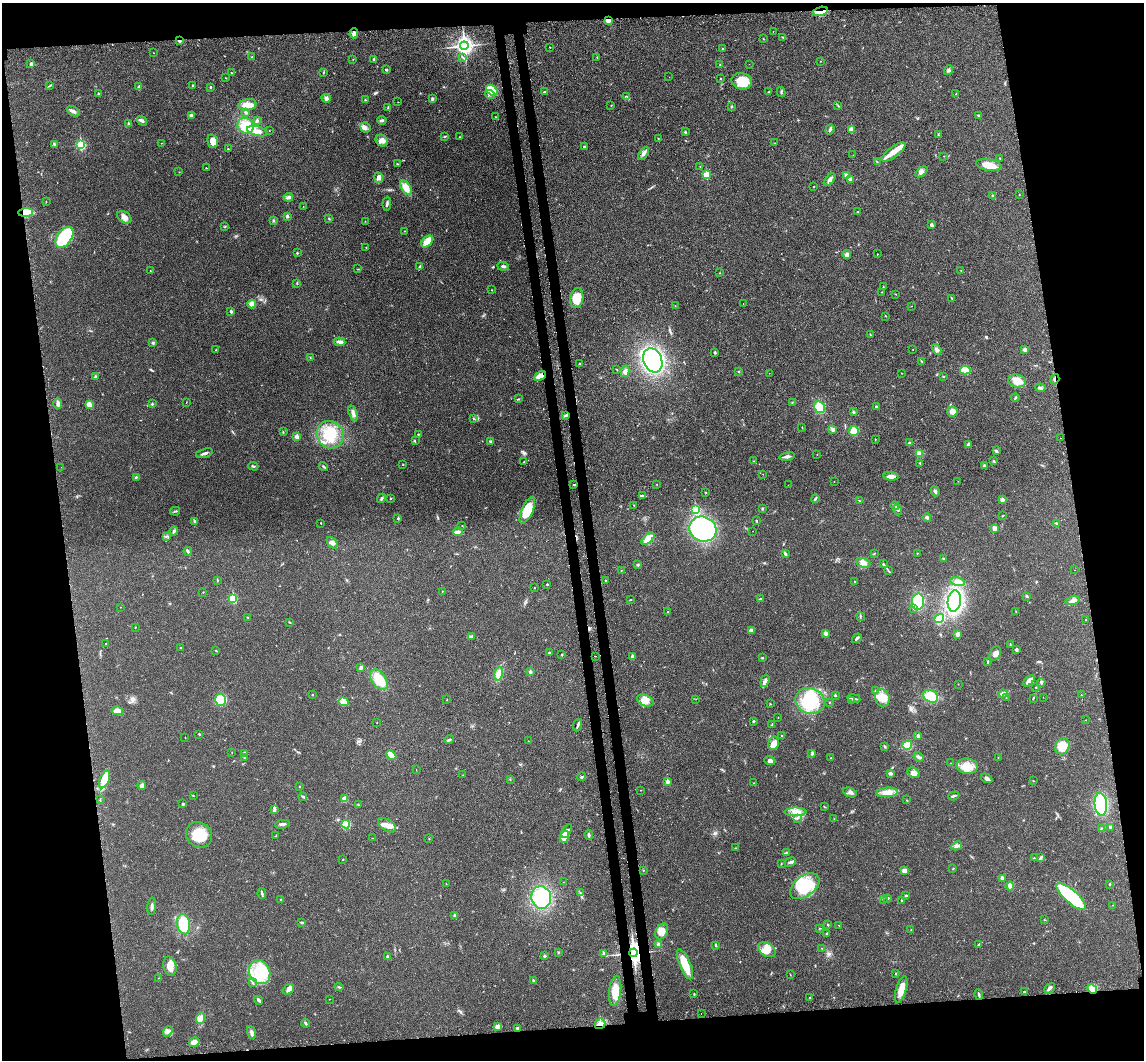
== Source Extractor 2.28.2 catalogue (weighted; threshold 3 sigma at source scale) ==
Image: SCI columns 84-4651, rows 208-4438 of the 4736 x 4749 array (HDU 1 of 3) = the unmasked area's bounding box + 8 px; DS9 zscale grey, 4 x 4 block average (1 PNG px = mean of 4 x 4 image px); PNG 1146 x 1062 px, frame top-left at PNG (2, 3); each listed source drawn as its Kron ellipse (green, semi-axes under 4 px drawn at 4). Shown black and unused: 18% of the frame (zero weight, under 3 of 4 exposures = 8% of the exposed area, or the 3 px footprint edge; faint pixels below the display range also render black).
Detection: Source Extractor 2.28.2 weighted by HDU 2 'WHT'. Background 0.0214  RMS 0.0035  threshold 0.0155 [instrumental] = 3 sigma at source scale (4.5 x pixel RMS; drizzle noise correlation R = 1.50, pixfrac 1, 0.05/0.05 arcsec/px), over >= 5 px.
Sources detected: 498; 3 inside a brighter object's white glare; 5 cosmic-ray / hot-pixel residue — neither listed nor drawn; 4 coinciding with a brighter row at this scale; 16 inside a brighter listed object's ellipse — not listed separately; the other 470 listed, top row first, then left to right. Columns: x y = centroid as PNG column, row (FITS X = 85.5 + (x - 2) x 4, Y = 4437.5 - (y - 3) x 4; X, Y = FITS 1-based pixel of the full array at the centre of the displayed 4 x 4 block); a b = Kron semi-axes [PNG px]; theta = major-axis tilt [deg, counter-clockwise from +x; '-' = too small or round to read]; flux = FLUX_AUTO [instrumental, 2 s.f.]
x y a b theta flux
820 11 7 3 13 9.3
608 20 3 3 - 8
773 31 2 2 - 0.41
354 33 5 3 - 6.9
783 37 3 2 - 1.6
764 39 2 2 - 0.87
179 40 3 2 - 3.2
464 46 4 3 - 770
550 47 2 2 - 1
722 49 2 2 - 1.1
153 53 2 2 - 0.42
252 57 2 2 - 1
463 57 3 2 - 1.4
597 57 2 2 - 0.87
353 59 2 2 - 0.45
374 59 3 2 - 3.8
821 61 2 2 - 0.56
31 64 3 3 - 3.8
720 64 2 2 - 1.3
749 64 2 2 - 0.41
386 70 4 2 - 2.4
949 70 5 3 - 3.6
323 72 3 2 - 1
231 73 2 2 - 0.73
669 77 2 2 - 0.52
226 78 2 2 - 0.58
720 78 2 2 - 0.89
742 81 10 8 -15 39
193 85 2 2 - 1.4
49 86 2 2 - 1.1
139 87 3 2 - 1.9
210 87 3 2 - 2
492 90 6 4 -34 47
544 92 3 2 - 2.1
769 92 3 2 - 1.4
781 92 5 2 - 2
98 94 2 2 - 3.7
490 94 5 3 - 6.3
956 94 3 2 - 1.5
626 96 3 2 - 1.1
326 98 5 3 - 4
432 99 3 3 - 2.6
365 100 3 2 - 1.5
398 102 2 2 - 0.47
248 105 9 5 9 14
611 105 2 2 - 0.9
838 105 3 2 - 0.98
732 106 3 2 - 1.5
388 108 2 2 - 1.3
73 111 7 3 -33 6.5
246 112 4 3 - 3.8
191 115 3 3 - 4.4
978 115 3 2 - 1.2
496 117 2 2 - 0.86
257 120 3 2 - 3
382 120 4 3 - 3.3
142 121 5 3 - 6
128 123 3 2 - 1.2
246 126 8 7 - 47
365 127 5 4 - 7.1
851 129 2 2 - 27
269 130 2 2 - 0.69
830 130 5 2 - 4.7
257 131 11 4 -14 14
685 132 2 2 - 2.3
938 135 3 2 - 1.7
445 136 3 2 - 2
460 137 2 2 - 0.64
658 138 2 2 - 1.1
213 141 7 5 -75 16
382 141 6 5 - 12
161 143 2 2 - 0.52
775 143 2 2 - 0.7
55 144 4 3 - 2.7
81 145 3 2 - 160
584 147 3 3 - 3.5
228 149 2 2 - 0.98
893 152 14 5 36 22
644 153 7 3 59 7.7
853 155 2 2 - 0.5
944 156 2 2 - 0.56
1000 159 2 2 - 1.1
877 162 3 2 - 1.4
397 164 2 2 - 1
989 165 13 5 -9 24
700 167 2 2 - 0.5
206 168 2 2 - 1.7
179 172 2 2 - 0.48
921 172 7 4 37 7.5
706 175 2 2 - 86
846 176 3 3 - 7.6
379 178 5 4 - 11
850 179 4 2 - 3.1
830 180 7 3 50 6.4
814 186 2 2 - 0.81
406 188 8 4 -58 20
1019 194 2 2 - 0.58
993 196 3 2 - 1.7
288 197 4 3 - 4.8
46 201 3 2 - 0.6
387 204 7 2 87 4.1
303 206 2 2 - 0.51
858 211 2 2 - 0.54
25 212 7 4 2 51
287 216 3 2 - 4.2
124 217 8 5 -33 11
329 219 2 2 - 1.7
273 220 3 2 - 1.8
365 221 2 2 - 0.54
932 225 3 2 - 5.7
225 226 2 2 - 0.89
404 231 2 2 - 0.98
64 237 12 7 54 180
427 241 7 4 46 22
366 247 2 2 - 0.59
297 253 2 2 - 1.8
847 254 4 4 - 5
877 254 2 2 - 0.76
503 266 6 2 -6 4.4
420 267 4 2 - 3.2
358 269 2 2 - 0.68
150 271 2 2 - 0.6
961 271 2 2 - 1.1
720 273 2 2 - 0.64
297 283 2 2 - 1.2
883 287 2 2 - 0.75
492 290 2 2 - 0.55
882 292 2 2 - 0.67
896 294 2 2 - 0.79
577 298 10 6 81 37
951 298 3 2 - 1.1
252 304 4 4 - 12
743 304 2 2 - 0.44
675 306 2 2 - 0.89
911 306 2 2 - 0.5
231 311 3 2 - 3.3
886 316 2 2 - 0.67
870 335 2 2 - 0.73
339 342 6 3 -7 6.7
153 343 3 2 - 1.8
937 349 6 4 -58 6.8
216 350 2 2 - 1
913 350 2 2 - 0.59
1025 350 3 2 - 7.7
715 353 3 2 - 1.1
310 357 2 2 - 0.78
653 360 12 9 -69 300
921 361 3 2 - 1.2
579 364 2 2 - 1
617 369 2 2 - 0.9
965 370 5 3 - 39
625 371 6 4 77 6.4
739 371 2 2 - 0.87
769 373 2 2 - 0.39
901 373 2 2 - 0.57
540 376 6 4 26 14
943 376 2 2 - 1.3
95 377 4 2 - 2.5
1055 379 5 2 - 3.5
1017 381 9 6 -8 22
1040 388 5 3 - 3.6
1015 398 4 2 - 2
518 399 2 2 - 0.81
792 402 2 2 - 1.2
58 403 5 2 - 7
186 403 2 2 - 0.57
89 404 3 3 - 16
152 404 2 2 - 4.7
819 407 6 5 - 31
876 407 3 2 - 1.4
952 411 5 5 - 14
854 412 3 2 - 2
353 413 8 3 -72 9.1
566 415 3 2 - 2.6
473 419 2 2 - 1
802 428 2 2 - 1
833 429 3 3 - 3.3
854 431 5 4 - 19
283 432 2 2 - 1.1
418 434 2 2 - 1.8
330 435 14 13 - 58
297 437 3 3 - 7.5
1061 438 2 2 - 0.84
875 439 2 2 - 0.59
415 440 2 2 - 0.85
490 441 3 2 - 2.2
909 443 3 2 - 1.7
968 445 2 2 - 5.6
996 451 3 2 - 4.9
204 453 9 2 17 5.4
919 453 4 4 - 10
817 455 2 2 - 0.82
787 456 8 3 12 5.7
754 461 2 2 - 0.66
994 461 3 2 - 1.3
523 462 2 2 - 0.72
920 463 2 2 - 1.5
403 465 2 2 - 0.91
984 465 3 2 - 2.7
253 466 5 2 - 2.1
324 466 4 2 - 2.7
61 467 2 2 - 0.28
763 474 2 2 - 0.5
891 476 7 4 -6 8.8
136 477 3 2 - 2.4
834 481 2 2 - 0.39
958 481 2 2 - 0.64
657 484 2 2 - 0.68
574 485 3 2 - 1.3
788 485 2 2 - 0.49
935 491 5 2 - 4.3
705 492 2 2 - 0.77
643 496 4 3 - 3.3
381 498 5 2 - 2.9
391 498 2 2 - 1.5
815 499 4 2 - 2.6
1002 500 4 3 - 5.5
860 501 2 2 - 0.94
634 505 2 2 - 1.3
895 506 4 3 - 3.8
762 508 3 2 - 1.7
527 510 14 5 66 48
695 510 2 2 - 130
898 510 6 3 -71 4.1
175 511 5 2 - 2.1
1002 516 2 2 - 0.65
927 517 4 3 - 2.9
398 518 3 2 - 1.7
195 521 4 2 - 3
756 521 2 2 - 1.6
321 523 2 2 - 1.3
1057 523 3 2 - 3.7
462 526 2 2 - 0.58
994 528 4 3 - 7.5
703 529 14 12 -25 260
174 531 4 2 - 2.7
753 531 2 2 - 0.44
458 532 5 3 - 7.2
166 536 3 2 - 1.2
648 539 8 3 41 30
332 543 7 4 -49 8.3
188 551 4 3 - 3.5
874 553 2 2 - 0.71
917 553 2 2 - 0.81
785 554 4 2 - 3.2
943 559 3 2 - 1.6
863 563 7 4 -22 9.4
883 564 2 2 - 0.7
638 565 2 2 - 1.2
1075 570 2 2 - 0.41
621 571 2 2 - 1
888 571 3 2 - 0.9
217 580 2 2 - 2.6
606 580 2 2 - 1.2
855 581 2 2 - 0.96
958 582 8 4 -10 11
547 584 2 2 - 2.9
534 588 2 2 - 0.72
442 591 2 2 - 0.9
203 592 2 2 - 0.7
1027 596 2 2 - 3.6
233 599 2 2 - 110
760 599 3 2 - 1.5
631 600 3 2 - 1
1072 600 7 3 15 6.6
954 601 10 6 82 320
918 602 8 6 86 58
121 607 2 2 - 0.45
913 609 2 2 - 0.94
668 612 2 2 - 1.2
1016 612 2 2 - 0.92
860 616 4 2 - 1.5
247 617 2 2 - 0.74
939 619 5 4 - 64
1086 620 2 2 - 1.1
289 622 3 2 - 0.91
135 627 2 2 - 0.84
751 630 4 2 - 6.7
826 633 2 2 - 20
957 634 3 2 - 5.5
471 636 3 2 - 2.2
857 638 5 2 - 3
106 644 2 2 - 1.5
1010 645 3 2 - 1.6
181 647 2 2 - 1.1
1016 650 2 2 - 4.3
216 651 2 2 - 1
549 653 2 2 - 5.6
995 653 7 5 64 9.6
562 655 2 2 - 1.7
596 656 2 2 - 0.56
632 657 4 3 - 4
762 658 2 2 - 1.5
988 662 4 2 - 1.9
361 668 3 2 - 4.5
530 672 2 2 - 3.6
499 674 7 4 76 16
379 680 11 7 -55 48
765 681 6 2 72 5.5
1029 681 7 3 44 11
1041 682 4 3 - 3
958 684 2 2 - 0.52
1036 687 2 2 - 1.2
875 691 3 2 - 2.2
1003 693 4 3 - 4.4
312 694 2 2 - 1.5
835 695 2 2 - 4.8
1081 695 2 2 - 0.79
931 696 8 6 -27 39
1043 697 2 2 - 0.36
854 698 6 2 -10 3.5
882 698 9 7 -73 21
1006 698 2 2 - 0.83
1033 698 3 2 - 1.4
696 699 2 2 - 0.51
221 700 6 5 - 39
447 700 2 2 - 0.59
645 700 8 5 -25 15
810 701 15 12 -21 94
852 701 2 2 - 0.97
343 702 5 4 - 8
829 702 2 2 - 0.76
770 704 2 2 - 0.53
117 711 6 3 -12 19
778 717 2 2 - 0.72
1086 720 2 2 - 0.53
754 721 3 2 - 2.4
377 723 2 2 - 0.45
578 725 6 2 71 4.9
772 725 2 2 - 5.1
199 734 2 2 - 1.8
782 735 2 2 - 1.8
918 736 2 2 - 7.1
185 737 2 2 - 0.77
449 740 5 2 - 4
528 741 2 2 - 0.55
774 743 7 5 79 11
907 745 5 4 - 28
884 746 3 2 - 2.3
1062 746 8 7 - 42
232 752 2 2 - 0.68
244 753 3 3 - 3.9
812 753 2 2 - 1.7
391 755 6 4 -44 39
918 757 5 3 - 4.7
998 757 2 2 - 0.48
245 758 2 2 - 1.1
831 758 2 2 - 0.9
770 761 5 3 - 6.3
951 763 2 2 - 0.43
967 766 10 7 -7 27
416 770 2 2 - 0.37
891 773 4 2 - 5.4
914 773 6 5 - 8.7
463 775 2 2 - 0.53
582 777 4 2 - 1.8
987 778 6 3 -33 5
105 779 9 5 67 28
510 780 2 2 - 0.5
1033 781 2 2 - 0.88
667 782 2 2 - 23
754 783 2 2 - 0.83
142 786 4 4 - 6
300 786 2 2 - 0.97
641 790 2 2 - 0.58
850 792 7 3 -19 5.3
887 792 11 5 4 17
193 796 2 2 - 1.3
954 796 6 2 19 4
303 797 4 2 - 3.5
100 799 3 2 - 1.1
345 799 3 3 - 18
907 800 2 2 - 0.89
183 804 3 2 - 2
1101 804 11 6 -85 110
358 805 4 2 - 1.5
824 807 2 2 - 1.1
274 809 3 2 - 3.8
795 812 11 4 1 13
797 818 2 2 - 1.8
834 819 2 2 - 0.72
282 824 7 2 9 5.9
346 824 4 4 - 41
387 825 10 5 -33 16
1111 827 4 2 - 4.6
1101 829 2 2 - 1
567 831 7 3 59 6.1
199 835 14 12 -40 43
589 835 5 2 - 3.3
276 836 2 2 - 0.9
564 837 6 4 70 20
372 838 2 2 - 0.41
429 839 2 2 - 1
957 846 5 3 - 4.3
736 848 2 2 - 0.79
786 853 2 2 - 1.1
1040 857 3 2 - 2.1
1034 858 3 2 - 1.3
343 860 2 2 - 0.84
790 862 6 2 26 4
781 864 2 2 - 0.78
953 868 2 2 - 0.8
643 870 2 2 - 0.61
905 870 3 3 - 3.7
1002 878 3 3 - 5.7
563 882 2 2 - 0.37
446 884 2 2 - 0.61
1110 884 2 2 - 1.9
805 886 17 10 37 110
1010 886 4 2 - 21
580 893 2 2 - 1
262 894 5 2 - 3.1
906 895 3 2 - 1.6
1071 896 19 6 -41 190
541 897 11 10 - 99
888 898 2 2 - 1.5
281 899 2 2 - 1.2
884 899 3 2 - 1.5
902 900 3 2 - 1.8
1113 905 2 2 - 0.48
152 906 9 2 86 5.4
455 915 2 2 - 9
1045 920 2 2 - 0.65
301 922 4 2 - 2.4
184 924 10 6 -81 67
828 925 3 2 - 1.8
839 925 2 2 - 0.54
819 928 2 2 - 0.59
911 930 2 2 - 0.55
662 931 8 6 62 18
827 934 3 2 - 2.7
979 944 2 2 - 1.6
658 945 3 2 - 10
716 945 3 2 - 2.2
821 948 2 2 - 0.94
767 950 10 6 -32 21
558 952 2 2 - 0.86
604 953 3 3 - 3.1
633 953 4 3 - 1000
387 956 3 2 - 2.2
545 956 2 2 - 4.3
685 964 16 5 -68 39
170 966 10 6 -75 18
260 972 12 10 -66 76
896 974 2 2 - 1.2
790 975 4 2 - 0.82
159 978 2 2 - 0.52
533 981 3 2 - 2
253 983 4 2 - 2.4
339 987 4 2 - 2.1
1049 988 6 2 45 7
288 989 6 4 36 6.9
901 989 14 5 74 21
1092 989 5 4 - 26
615 991 15 6 83 32
1024 992 2 2 - 2.1
694 994 2 2 - 1.6
979 995 5 2 - 2.7
810 998 2 2 - 2.1
329 999 2 2 - 0.43
259 1000 4 2 - 5.2
701 1014 2 2 - 0.46
200 1018 6 4 72 8.9
305 1023 4 2 - 2.6
600 1024 5 5 - 11
497 1026 3 3 - 9.8
517 1028 3 2 - 2.7
168 1031 6 4 51 7.7
251 1032 7 3 -68 6.9
194 1042 5 4 - 11
Overlapping masked pixels (flux is a lower limit): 11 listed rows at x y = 820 11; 608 20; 354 33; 179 40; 25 212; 540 376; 1055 379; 566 415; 633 953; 1092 989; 600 1024
Diffuse or blended objects may show on this block-average render without a row.